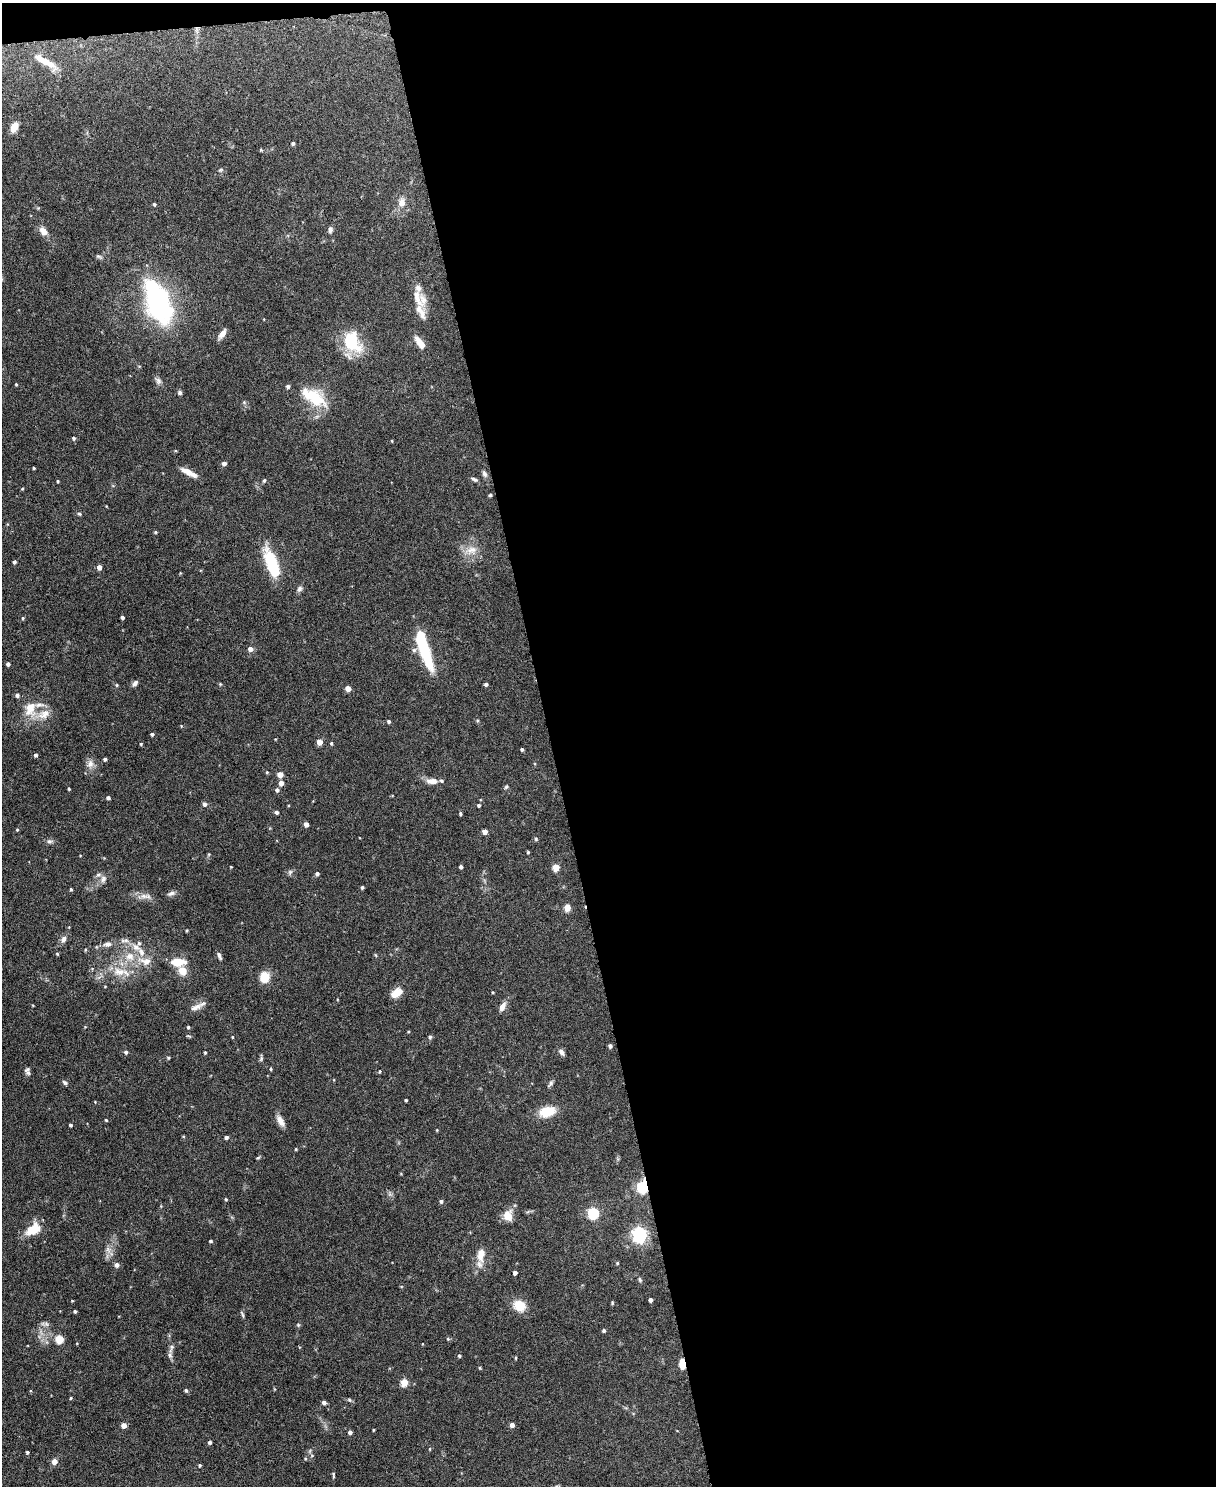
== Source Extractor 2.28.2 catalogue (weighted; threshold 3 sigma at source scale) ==
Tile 4 of 4 x 3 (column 4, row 1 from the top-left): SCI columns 3644-4857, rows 3104-4587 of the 4863 x 4841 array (HDU 1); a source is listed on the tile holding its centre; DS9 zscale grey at full resolution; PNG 1218 x 1488 px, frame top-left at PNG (2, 3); no overlay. Shown black and unused: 55% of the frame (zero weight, under 3 of 6 exposures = <1% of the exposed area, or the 3 px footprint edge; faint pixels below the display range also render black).
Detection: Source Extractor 2.28.2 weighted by HDU 2 'WHT'; one run over the whole footprint, this tile lists its part. Background 0.12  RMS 0.0041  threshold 0.0169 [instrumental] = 3 sigma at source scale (4.09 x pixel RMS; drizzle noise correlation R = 1.36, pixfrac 0.8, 0.05/0.05 arcsec/px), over >= 5 px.
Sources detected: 192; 2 inside a brighter object's white glare — not listed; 11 inside a brighter listed object's ellipse — not listed separately; the other 179 listed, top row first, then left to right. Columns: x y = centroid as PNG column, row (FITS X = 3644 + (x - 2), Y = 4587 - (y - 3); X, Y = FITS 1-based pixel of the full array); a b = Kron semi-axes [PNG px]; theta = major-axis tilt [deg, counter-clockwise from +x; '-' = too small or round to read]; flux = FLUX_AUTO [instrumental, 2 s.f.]
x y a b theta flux
197 30 13 4 -89 1.6
45 61 35 8 -32 7.2
14 127 9 6 63 4.9
293 143 4 4 - 0.86
261 150 4 4 - 0.37
220 170 5 5 - 0.54
402 202 12 9 82 3
154 204 4 4 - 0.52
330 230 8 5 77 1.2
43 231 13 8 -51 2.6
99 256 9 5 -28 0.82
418 298 34 11 -65 6.4
158 302 45 22 -68 65
222 334 11 5 56 2.9
352 342 22 15 -61 20
420 343 17 7 -54 3.7
158 380 12 7 -44 1.4
16 384 3 3 - 0.38
180 392 5 5 - 0.82
314 397 33 15 -31 15
244 402 6 5 - 0.59
74 438 5 4 - 0.72
392 441 4 3 - 0.31
224 463 4 4 - 1.7
34 468 3 3 - 0.41
186 471 18 7 -32 3.2
484 474 10 6 -68 1
474 479 10 4 -26 0.87
264 480 5 4 - 0.62
58 481 4 3 - 0.4
22 488 4 3 - 0.35
490 495 3 3 - 0.6
79 514 6 4 -21 0.56
7 524 5 3 - 0.29
155 532 4 4 - 0.43
471 550 20 11 15 4.6
14 562 4 4 - 0.61
272 563 29 11 -65 20
99 567 4 4 - 3.2
300 589 9 7 61 1.1
122 617 4 3 - 1.1
23 618 4 4 - 0.42
424 648 45 12 -71 21
250 649 5 5 - 2
8 664 4 4 - 1
135 683 8 5 55 1.2
220 684 4 4 - 0.38
486 684 4 3 - 0.76
348 688 4 4 - 3.9
30 709 24 17 84 8.1
388 721 4 4 - 0.77
152 734 4 3 - 0.72
319 742 4 4 - 3.9
331 743 5 4 - 0.5
141 744 3 3 - 0.41
522 749 3 3 - 0.71
35 755 4 4 - 0.75
105 759 4 3 - 0.85
90 764 12 9 78 2.3
267 772 4 3 - 0.42
280 774 4 4 - 4
431 781 16 7 -2 2.8
281 783 5 4 - 2.6
506 787 6 4 44 0.52
69 789 3 3 - 0.4
277 790 5 5 - 1
108 798 4 4 - 0.99
204 804 5 5 - 1.2
479 805 4 4 - 0.62
276 812 4 4 - 0.87
460 813 4 4 - 0.56
306 824 4 4 - 2.4
17 830 4 3 - 0.4
485 832 4 4 - 2.9
536 839 6 4 -61 0.58
49 841 9 7 -8 1
528 852 3 3 - 0.46
231 867 3 2 - 0.28
461 867 4 3 - 1
556 867 5 4 - 8.2
290 872 8 6 76 0.81
317 874 4 4 - 0.99
103 879 11 8 66 2
362 887 3 3 - 0.61
71 889 4 3 - 0.51
171 893 11 5 20 1.1
144 896 16 7 5 2.5
567 907 5 4 - 7.7
187 930 3 3 - 0.37
63 939 9 6 62 1.6
125 940 12 5 10 1.4
139 943 5 5 - 0.61
107 944 12 7 6 1.9
57 954 4 3 - 0.38
130 956 14 13 - 6
219 956 10 4 -64 1.1
145 961 21 10 -11 5.1
178 962 16 8 3 6.7
182 970 7 6 - 5.8
119 972 20 12 -10 6.6
265 977 8 7 - 9.3
493 992 4 3 - 0.34
396 993 13 8 32 4.8
502 1006 11 6 63 2.4
196 1007 18 7 26 2.6
188 1027 4 3 - 0.6
408 1032 4 3 - 0.33
232 1037 3 3 - 0.35
430 1037 5 5 - 0.69
610 1046 4 4 - 1
126 1052 5 4 - 0.85
205 1052 3 3 - 0.44
562 1052 8 5 -48 1.4
168 1058 4 4 - 0.42
261 1059 7 5 65 0.69
271 1069 4 3 - 0.44
27 1070 10 7 51 1.2
380 1071 4 3 - 0.35
65 1083 8 5 -39 0.82
550 1084 10 5 55 0.88
406 1100 3 3 - 0.44
95 1102 3 3 - 0.25
547 1111 18 11 15 8.8
106 1120 4 3 - 0.35
280 1121 16 7 -59 2.5
70 1125 3 3 - 0.65
437 1130 4 3 - 0.33
183 1136 4 3 - 0.34
226 1137 4 4 - 0.89
296 1149 3 3 - 0.35
258 1158 5 4 - 0.46
642 1187 6 5 - 43
226 1199 4 4 - 0.41
441 1201 4 4 - 0.79
593 1213 5 5 - 39
508 1216 11 9 -85 4.8
33 1229 19 11 37 8
640 1235 6 6 - 100
211 1241 3 3 - 0.65
108 1250 11 7 -64 1.9
481 1255 19 10 86 5
617 1263 4 4 - 0.41
117 1265 6 5 - 1.2
515 1273 4 4 - 1.5
640 1280 7 4 -71 0.61
401 1286 5 3 - 0.3
650 1300 4 4 - 1.3
72 1301 3 3 - 0.29
612 1303 5 3 - 0.37
519 1306 14 12 -29 6.5
75 1311 3 3 - 0.62
242 1314 11 3 -71 0.62
46 1324 10 6 12 1.3
298 1325 5 5 - 0.49
604 1330 4 3 - 0.79
59 1339 5 5 - 14
448 1339 5 5 - 0.5
422 1344 4 2 - 0.24
171 1348 16 5 71 1.6
459 1356 5 4 - 0.57
516 1358 5 3 - 0.32
682 1364 9 5 -83 5.2
480 1368 4 3 - 0.42
404 1382 5 4 - 10
186 1390 5 5 - 0.66
71 1398 4 4 - 0.36
349 1400 5 4 - 0.56
324 1402 5 4 - 1
124 1425 4 4 - 3.1
512 1425 4 4 - 2.5
373 1430 3 3 - 0.36
350 1432 5 4 - 1.2
210 1442 4 4 - 0.86
430 1449 5 3 - 0.35
27 1452 4 3 - 0.55
305 1458 5 3 - 0.38
54 1461 5 5 - 2.5
200 1465 4 4 - 0.55
333 1475 8 3 -86 0.65
Overlapping masked pixels (flux is a lower limit): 3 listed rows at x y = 197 30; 642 1187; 682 1364